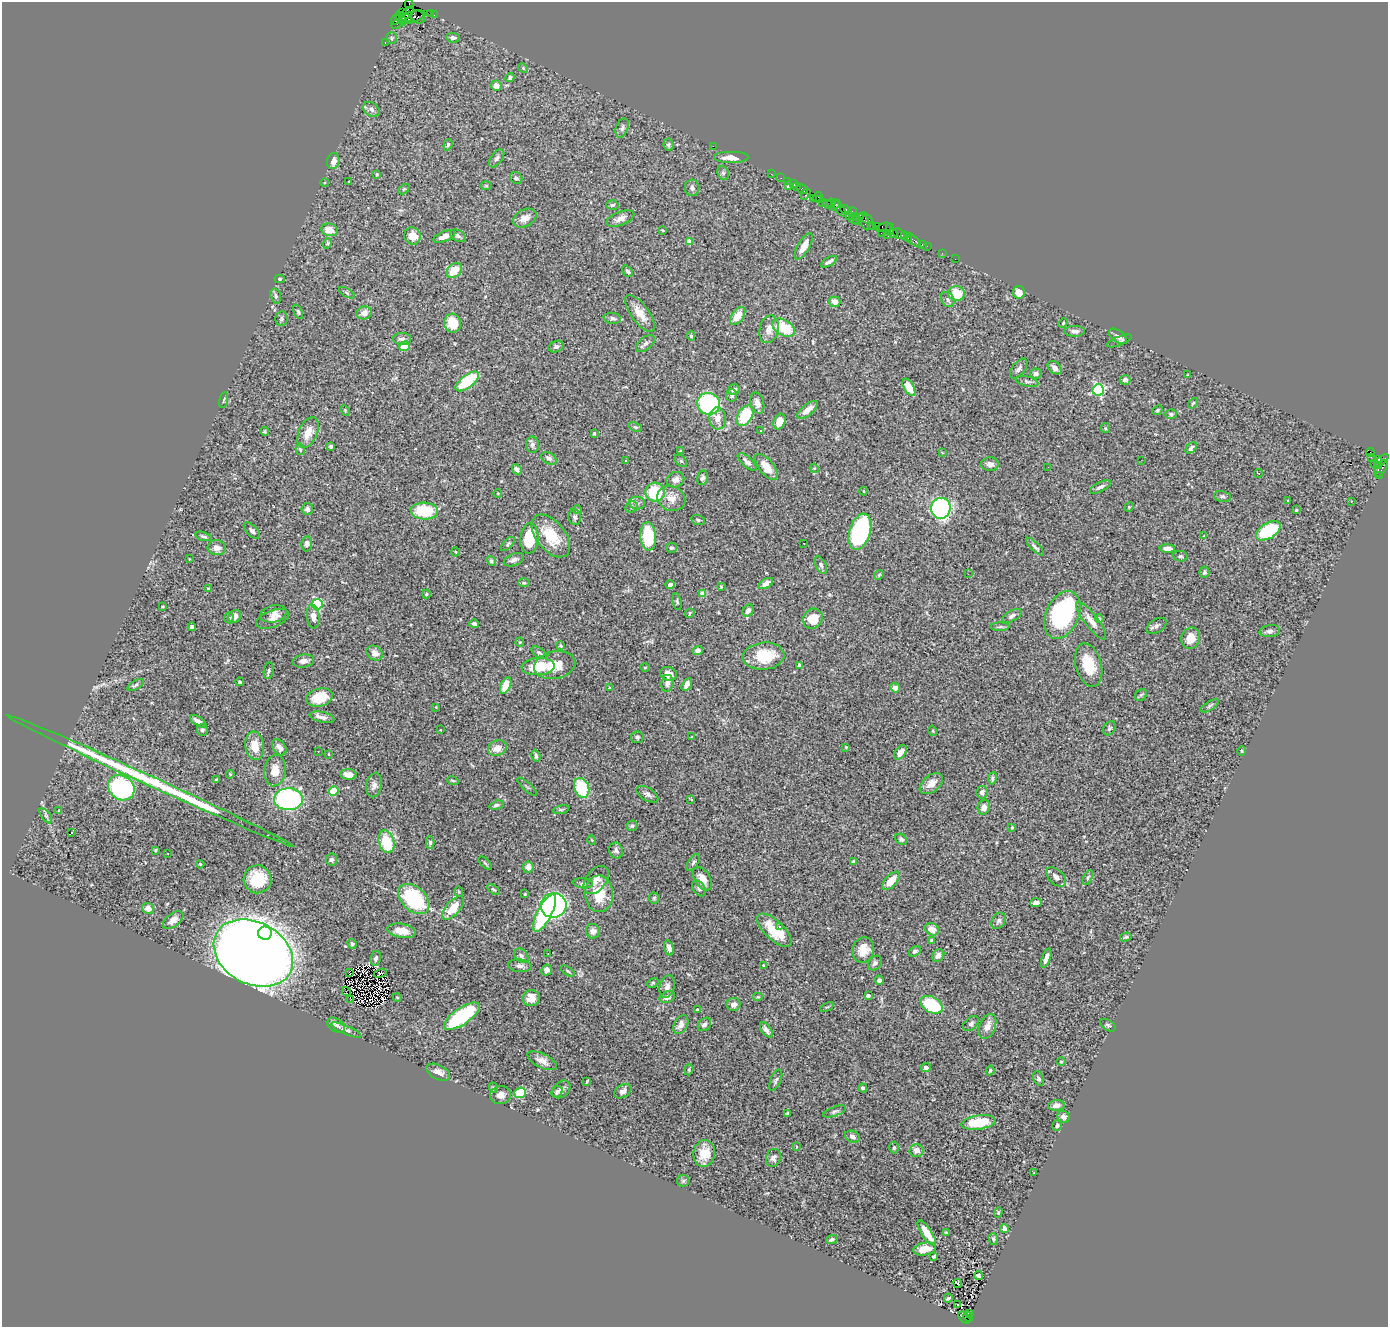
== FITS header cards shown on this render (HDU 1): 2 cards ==
NAXIS1  =                 1386
NAXIS2  =                 1325

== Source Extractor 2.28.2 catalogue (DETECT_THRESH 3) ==
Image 1386 x 1325 px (HDU 1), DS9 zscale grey, 1 PNG px = 1 image px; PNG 1390 x 1329 px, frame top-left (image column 1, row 1325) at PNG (2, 2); each listed source drawn as its Kron ellipse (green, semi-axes under 4 px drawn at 4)
Background 1.99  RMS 0.052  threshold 0.156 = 3 sigma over >= 5 px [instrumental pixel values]
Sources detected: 431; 1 with non-positive FLUX_AUTO (blend fragments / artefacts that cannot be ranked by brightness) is neither listed nor drawn; the other 430 listed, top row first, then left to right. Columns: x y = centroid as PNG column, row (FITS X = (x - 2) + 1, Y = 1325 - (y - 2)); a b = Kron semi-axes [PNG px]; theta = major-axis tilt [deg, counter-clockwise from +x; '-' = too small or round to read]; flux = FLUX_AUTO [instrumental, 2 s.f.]
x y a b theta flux
409 4 4 2 - 62
402 13 3 3 - 73
407 13 9 4 43 490
430 13 2 2 - 18
434 15 2 2 - 25
412 17 13 5 17 640
418 17 7 6 - 180
401 18 7 3 -62 240
406 18 6 2 -19 300
396 20 5 3 - 200
396 24 5 3 - 170
392 38 6 5 - 5.5
453 38 7 5 -4 10
385 42 3 2 - 55
523 68 5 4 - 4.5
510 77 5 4 - 8.5
496 86 5 5 - 28
371 109 9 6 -36 14
622 128 10 6 68 9.9
448 145 6 4 70 4.6
668 145 6 5 - 6.5
713 146 2 2 - 110
497 158 10 5 54 9.6
731 158 18 6 0 34
333 161 8 6 78 24
723 173 7 5 -68 7.5
377 174 4 3 - 3.8
771 174 2 2 - 36
516 178 6 5 - 7.3
781 178 2 2 - 27
349 181 2 2 - 2.9
787 181 2 2 - 35
325 182 4 3 - 3.4
794 184 3 2 - 150
486 186 5 3 - 3.5
788 186 4 2 - 3.3
797 186 3 2 - 86
692 188 8 7 - 13
404 189 6 4 44 4.3
802 189 6 3 -29 120
806 194 6 3 59 120
818 197 5 3 - 96
813 198 3 3 - 110
820 199 3 2 - 35
822 203 2 2 - 110
831 203 4 3 - 71
827 204 4 2 - 58
612 205 6 4 3 7.5
835 205 6 2 44 160
839 209 9 3 -52 350
845 210 5 4 - 360
852 212 5 3 - 340
849 215 4 2 - 91
855 216 3 3 - 270
525 218 13 8 28 32
620 218 15 7 20 22
866 218 8 3 -38 320
854 219 5 3 - 290
858 219 6 3 52 230
864 221 9 3 -67 310
872 225 2 2 - 42
876 226 2 2 - 82
884 227 8 4 13 170
890 229 6 3 85 99
330 230 8 6 -13 39
662 230 4 3 - 3.1
881 233 2 2 - 110
893 233 4 3 - 120
899 234 6 4 -34 400
887 235 4 2 - 57
413 236 9 8 - 35
444 236 11 5 21 28
458 236 8 5 -28 8.2
904 236 3 2 - 210
908 239 3 3 - 110
913 240 9 4 -41 180
689 241 4 4 - 29
327 243 5 4 - 4.4
922 244 3 3 - 110
804 246 15 6 60 43
927 246 2 2 - 36
942 253 2 2 - 14
955 259 2 2 - 32
829 262 9 3 30 12
454 270 9 6 41 63
628 271 6 4 -48 10
280 279 5 4 - 4.6
1019 292 6 6 - 40
347 293 9 3 -30 6
957 294 8 7 - 82
276 296 8 5 -73 9.2
948 300 8 6 -60 10
835 302 6 5 - 23
298 312 7 4 -65 6.4
364 313 8 6 17 21
640 313 22 9 -54 47
738 316 10 6 55 48
282 318 7 6 - 7.5
612 318 9 5 -10 9.3
452 323 9 8 - 80
1063 323 5 3 - 2.9
784 328 12 7 -29 130
769 329 14 9 76 30
1075 331 10 5 1 13
691 336 5 4 - 5.4
1118 336 10 5 -36 15
402 339 9 6 -3 13
1119 341 13 4 21 8.4
646 343 11 6 40 14
405 346 5 5 - 66
556 347 8 5 17 11
1055 368 8 5 -43 15
1019 369 12 6 52 14
1036 373 6 5 - 11
1188 375 3 2 - 3.2
1125 380 5 5 - 15
467 381 14 6 37 180
1027 381 11 5 -13 9.9
909 387 9 5 -61 53
734 390 6 5 - 13
1098 390 6 5 - 510
732 395 6 5 - 10
224 400 8 3 78 3.9
757 403 11 6 -74 25
1193 403 6 4 53 4.7
709 404 12 10 -26 360
345 410 5 3 - 3.6
807 410 12 5 40 32
1157 410 5 4 - 4.3
1171 414 5 5 - 6.2
745 416 11 7 60 130
718 418 11 8 -86 28
779 422 8 5 68 48
635 427 7 4 -24 4.9
1105 428 5 5 - 4.3
760 430 3 3 - 9.9
265 432 4 3 - 3.8
308 433 16 9 66 45
594 433 3 3 - 4.8
532 445 8 6 -88 9.8
331 446 4 3 - 7.4
1191 448 6 4 46 8.5
300 449 6 4 -77 5.7
681 451 3 2 - 4.3
942 452 4 2 - 2.7
1370 453 4 3 - 910
1371 457 3 2 - 26
549 458 8 5 -28 11
1377 459 3 3 - 460
1141 460 3 2 - 2.9
626 461 4 2 - 2.4
681 461 7 4 -45 5.2
1381 461 9 4 40 370
747 462 12 5 -42 15
1374 463 2 2 - 41
990 464 9 7 4 18
1378 465 3 2 - 150
766 467 15 7 -51 53
1048 467 2 2 - 5.3
814 468 5 4 - 3.2
1381 468 10 4 55 680
517 469 6 4 -46 14
1259 473 4 2 - 3.1
1379 476 3 2 - 64
702 478 7 5 77 9.8
675 480 9 7 23 17
1100 487 11 4 27 11
864 491 4 4 - 3.7
655 492 9 9 - 170
498 493 4 3 - 2.1
1222 496 8 5 -12 8.4
671 498 14 12 -23 37
1288 500 3 2 - 5.3
1351 501 3 3 - 4
637 503 8 6 -1 10
632 507 6 5 - 7
1129 507 5 4 - 4.3
941 508 10 10 - 630
307 509 6 5 - 13
577 510 4 4 - 4
1296 510 3 3 - 5
424 511 13 8 -3 160
575 517 8 6 -82 9
698 520 7 5 -15 6.4
252 531 10 5 -46 11
1268 531 13 7 31 270
860 532 18 10 72 560
203 536 8 3 -17 6.7
551 536 25 14 -51 100
648 536 14 8 -87 160
1204 536 4 4 - 3.1
529 538 15 9 84 130
804 543 3 2 - 3.5
307 544 7 5 82 13
508 544 9 4 46 6.4
1035 547 12 4 -45 10
217 548 9 7 -9 21
671 548 5 5 - 7.1
1167 548 8 4 -1 21
456 552 4 3 - 3.1
1180 556 7 5 -12 6.1
189 559 3 2 - 2.2
514 560 11 6 23 15
491 561 5 4 - 6.4
821 565 9 5 -62 11
1204 572 6 5 - 8.2
968 574 3 2 - 4.9
879 575 5 4 - 4
524 583 6 4 -1 5.3
766 583 8 4 31 33
670 585 4 4 - 11
721 587 3 3 - 3.2
208 588 4 2 - 2.6
426 594 4 4 - 3.4
703 594 4 4 - 55
677 602 8 4 -79 6.2
317 604 5 5 - 300
163 606 3 2 - 2.8
748 611 6 5 - 13
690 613 5 4 - 3.9
273 614 13 8 12 20
1062 615 25 16 65 470
235 616 7 6 - 23
313 616 12 6 -83 23
1012 616 11 5 30 12
229 618 5 4 - 5.5
272 619 17 8 21 22
813 619 10 9 - 76
1099 619 4 4 - 8.4
1091 620 23 6 -53 31
474 624 5 3 - 11
1156 626 11 6 31 11
192 627 4 3 - 7.2
1000 627 9 4 1 6.7
1270 631 10 6 6 12
1191 638 10 9 - 50
520 642 4 4 - 3.7
561 646 3 3 - 4.4
698 650 5 4 - 17
375 653 9 6 -35 21
539 653 9 4 -32 7.8
764 656 21 13 5 130
303 661 11 6 7 15
555 665 21 14 11 65
799 665 4 3 - 6.5
1089 665 22 13 -75 100
538 667 16 8 3 120
645 667 5 3 - 3.4
269 671 8 5 81 6.7
668 674 8 6 -20 26
240 682 4 3 - 5.6
667 683 8 6 80 14
687 684 7 4 60 15
136 685 9 4 30 9
506 685 9 5 65 55
610 688 4 3 - 4
895 688 5 4 - 21
1141 695 6 5 - 5.4
320 697 13 9 15 84
1210 706 10 4 32 8
436 707 3 3 - 2.4
322 717 12 5 -13 18
198 721 9 4 -32 19
1109 728 7 6 - 6.9
202 730 6 5 - 7.9
440 730 3 2 - 2.2
933 731 5 3 - 2.8
637 737 6 5 - 7.2
691 737 3 2 - 2.2
255 746 14 9 -83 50
279 747 9 6 -53 17
846 747 2 2 - 2.3
497 748 9 7 22 34
318 751 2 2 - 2.3
1242 751 5 3 - 3
900 752 8 5 54 24
329 754 3 2 - 2.3
536 756 6 4 -74 8.4
275 770 16 10 84 44
230 774 4 4 - 4.5
348 774 8 5 -5 26
992 778 6 4 80 7.1
217 780 4 3 - 6.3
453 780 6 3 -19 4.6
150 781 157 5 -25 710
931 784 13 8 39 32
374 785 12 7 78 17
527 787 13 2 -42 4.5
121 788 14 12 -38 490
582 788 10 7 -68 170
334 791 5 4 - 170
982 792 6 5 - 14
647 794 12 6 -31 14
288 799 14 11 2 620
691 799 4 4 - 2.7
496 805 7 4 15 8.1
984 807 7 6 - 18
561 810 8 3 10 5.4
59 811 4 3 - 5.6
46 816 9 4 -54 9
632 826 5 5 - 6.6
1012 827 3 3 - 5.4
72 832 3 2 - 8.4
901 839 6 5 - 7.6
592 840 5 3 - 2.5
386 842 11 7 -73 120
430 843 6 4 89 6.9
155 850 3 3 - 3.7
616 850 8 6 -71 10
168 853 3 2 - 5.9
332 860 6 5 - 8.3
693 862 10 5 57 8.4
853 862 3 3 - 6.6
485 863 8 3 -45 4.8
200 864 4 2 - 2.9
528 867 5 5 - 17
1056 877 12 7 -44 18
1088 877 8 4 63 5.6
257 879 14 14 - 120
703 879 13 7 -57 35
596 880 16 10 53 28
891 881 11 6 48 45
583 883 9 5 -5 9.1
699 888 9 5 -52 9.5
494 889 7 4 -36 5.4
459 892 5 4 - 4
525 894 4 3 - 3.8
599 894 18 14 -87 89
654 898 5 5 - 5.5
414 899 18 12 -42 340
1036 903 6 3 5 11
553 905 13 12 - 1000
148 908 6 5 - 25
453 908 14 7 48 66
545 913 20 7 63 300
173 920 12 6 37 23
998 921 9 6 58 11
780 927 3 3 - 11
932 929 7 6 - 26
774 930 22 9 -43 110
401 931 14 7 -9 56
593 931 7 7 - 18
265 933 7 6 - 550
1126 937 6 4 15 5.4
932 940 4 3 - 2.7
352 944 5 4 - 5.4
669 948 8 4 -74 13
863 950 13 10 75 51
915 951 7 4 32 6.5
253 953 42 31 -28 7500
548 954 3 2 - 2.8
938 955 7 5 52 20
521 956 8 6 -46 11
376 958 7 5 79 9.1
1046 958 10 3 71 15
875 963 8 6 50 11
764 965 3 2 - 3.2
520 966 12 6 -5 13
547 970 5 5 - 16
568 971 8 3 -34 4
349 973 4 2 - 1.6
381 973 6 3 20 0.57
879 980 4 4 - 11
653 983 6 4 29 4.3
667 987 11 7 75 17
346 992 5 2 - 6.6
868 995 4 3 - 19
397 997 4 3 - 2.9
667 997 8 5 22 19
758 997 5 3 - 3.7
531 998 8 8 - 34
351 999 2 2 - 3.3
734 1004 7 6 - 16
932 1005 12 7 -31 220
827 1007 7 3 29 4.1
697 1010 3 2 - 3.4
462 1016 21 8 34 340
971 1023 9 6 40 9
704 1024 7 5 46 12
336 1025 10 6 -32 15
681 1025 10 6 61 23
1108 1025 8 5 -32 7.2
988 1026 13 8 68 28
346 1030 16 4 -23 12
766 1030 9 4 -53 16
542 1061 16 7 -26 25
1061 1062 4 4 - 3.8
926 1067 5 3 - 23
689 1070 6 4 71 4.3
990 1070 5 3 - 4.7
438 1072 13 7 -27 25
1039 1078 7 5 -65 8.1
776 1080 11 5 67 8.4
587 1081 4 2 - 4.2
493 1088 5 4 - 4.5
863 1088 4 3 - 7.6
561 1089 10 7 44 13
623 1091 9 6 32 14
557 1092 6 5 - 7.8
520 1093 6 5 - 95
501 1095 10 9 - 21
1056 1105 8 5 5 20
835 1111 12 4 20 9.6
788 1113 3 3 - 5.3
1063 1117 6 5 - 12
979 1122 17 7 7 140
1057 1126 5 4 - 7.6
853 1137 8 5 -23 15
796 1147 4 2 - 2.3
894 1148 6 4 88 6.5
916 1150 7 6 - 21
704 1153 13 10 82 71
773 1158 9 7 70 13
1034 1173 3 2 - 2.1
683 1181 6 6 - 7.3
998 1212 5 4 - 3.9
1004 1228 4 4 - 16
927 1233 14 5 -56 63
946 1233 4 3 - 3.5
832 1239 6 4 21 8.8
993 1239 6 5 - 7
925 1249 11 6 10 56
934 1256 3 3 - 3.5
978 1275 4 3 - 4.6
958 1283 4 2 - 4
948 1298 4 3 - 6.3
958 1305 3 2 - 7.8
969 1313 3 2 - 160
968 1317 5 3 - 260
965 1318 7 4 -46 400
At the frame edge (FLAGS 8, measured only in part): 1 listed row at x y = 409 4
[1 non-positive-flux detection neither listed nor drawn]